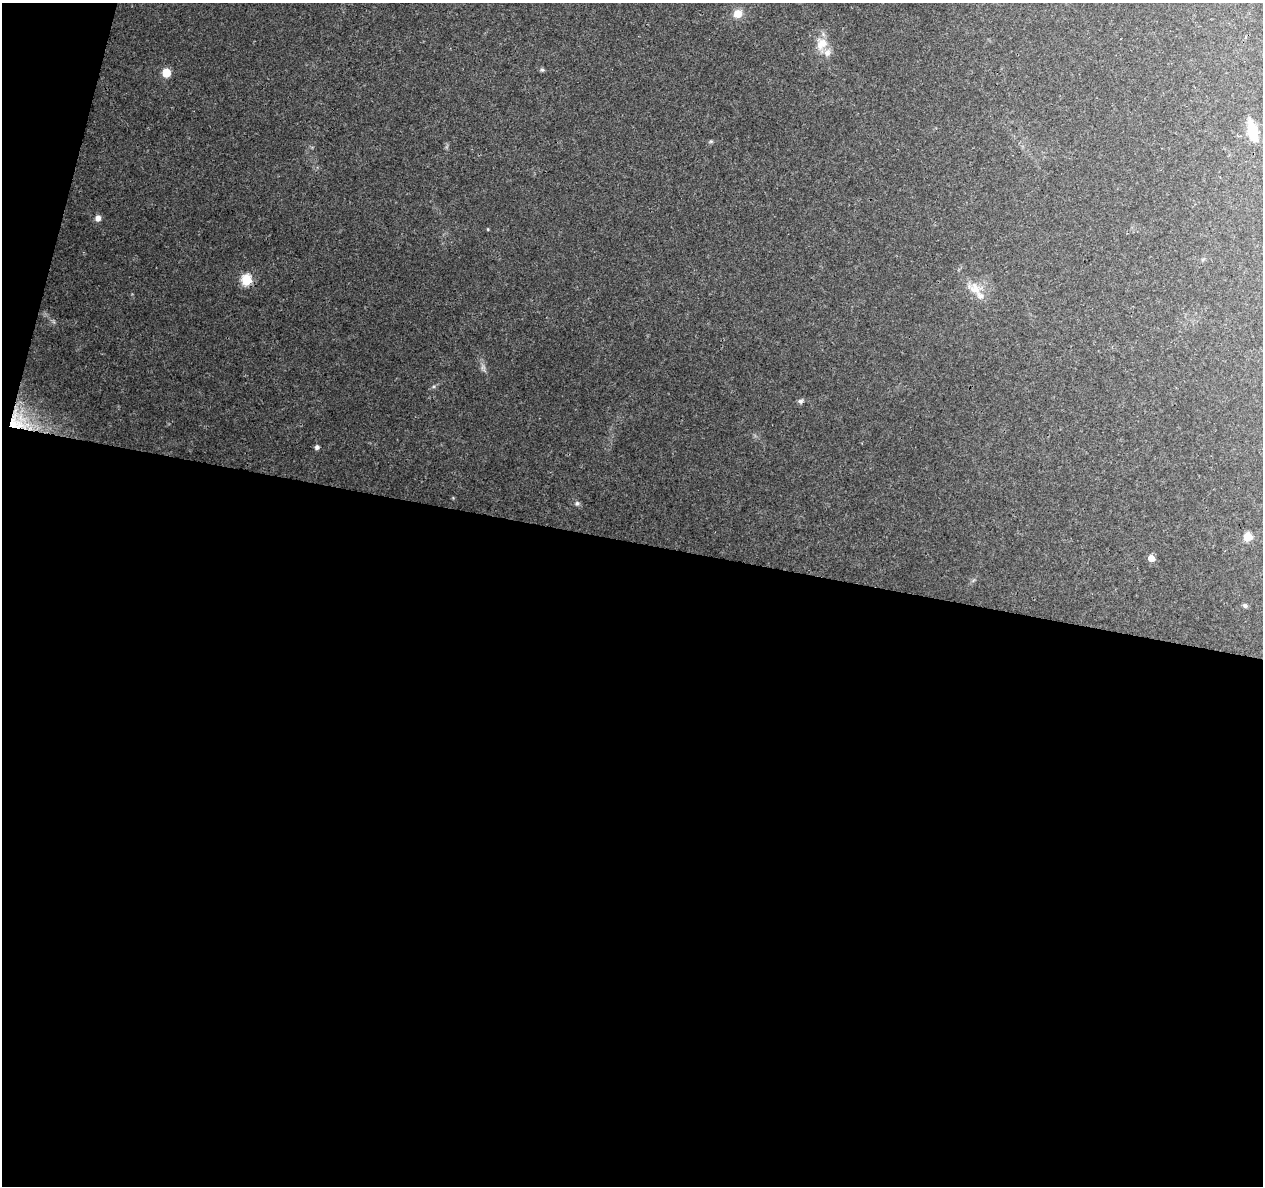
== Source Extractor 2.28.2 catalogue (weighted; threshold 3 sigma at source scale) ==
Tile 13 of 4 x 4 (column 1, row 4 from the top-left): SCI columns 1-1261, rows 224-1407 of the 5053 x 5244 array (HDU 1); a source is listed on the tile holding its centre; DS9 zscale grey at full resolution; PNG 1265 x 1188 px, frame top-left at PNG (2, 3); no overlay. Shown black and unused: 56% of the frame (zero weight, under 3 of 4 exposures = <1% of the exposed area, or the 3 px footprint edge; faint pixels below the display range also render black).
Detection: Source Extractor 2.28.2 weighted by HDU 2 'WHT'; one run over the whole footprint, this tile lists its part. Background 0.0901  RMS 0.0035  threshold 0.0156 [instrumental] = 3 sigma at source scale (4.5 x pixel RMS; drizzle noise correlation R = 1.50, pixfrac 1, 0.0396/0.0396 arcsec/px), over >= 5 px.
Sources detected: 18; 1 too faint to see at this stretch — not listed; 1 inside a brighter listed object's ellipse — not listed separately; the other 16 listed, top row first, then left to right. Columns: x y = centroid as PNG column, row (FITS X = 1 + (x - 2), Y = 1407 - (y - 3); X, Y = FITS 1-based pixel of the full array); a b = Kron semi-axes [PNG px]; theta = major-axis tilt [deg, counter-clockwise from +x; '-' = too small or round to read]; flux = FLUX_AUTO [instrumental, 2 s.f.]
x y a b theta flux
738 13 7 6 - 5.5
822 44 18 13 50 4.7
542 70 6 4 -1 0.56
166 73 6 5 - 10
1253 131 20 8 -77 9.9
711 141 6 4 18 0.46
98 218 7 6 - 1.7
246 280 6 5 - 26
975 289 18 13 -57 5.2
800 401 7 5 15 0.81
19 421 38 25 -40 17
317 447 5 4 - 1.1
577 503 7 6 - 0.75
1248 537 5 5 - 12
1151 558 5 5 - 4.5
1245 606 6 5 - 0.77
Overlapping masked pixels (flux is a lower limit): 1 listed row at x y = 19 421
Unlisted compact peaks at least as high as the median listed source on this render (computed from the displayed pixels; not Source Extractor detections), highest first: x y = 434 386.